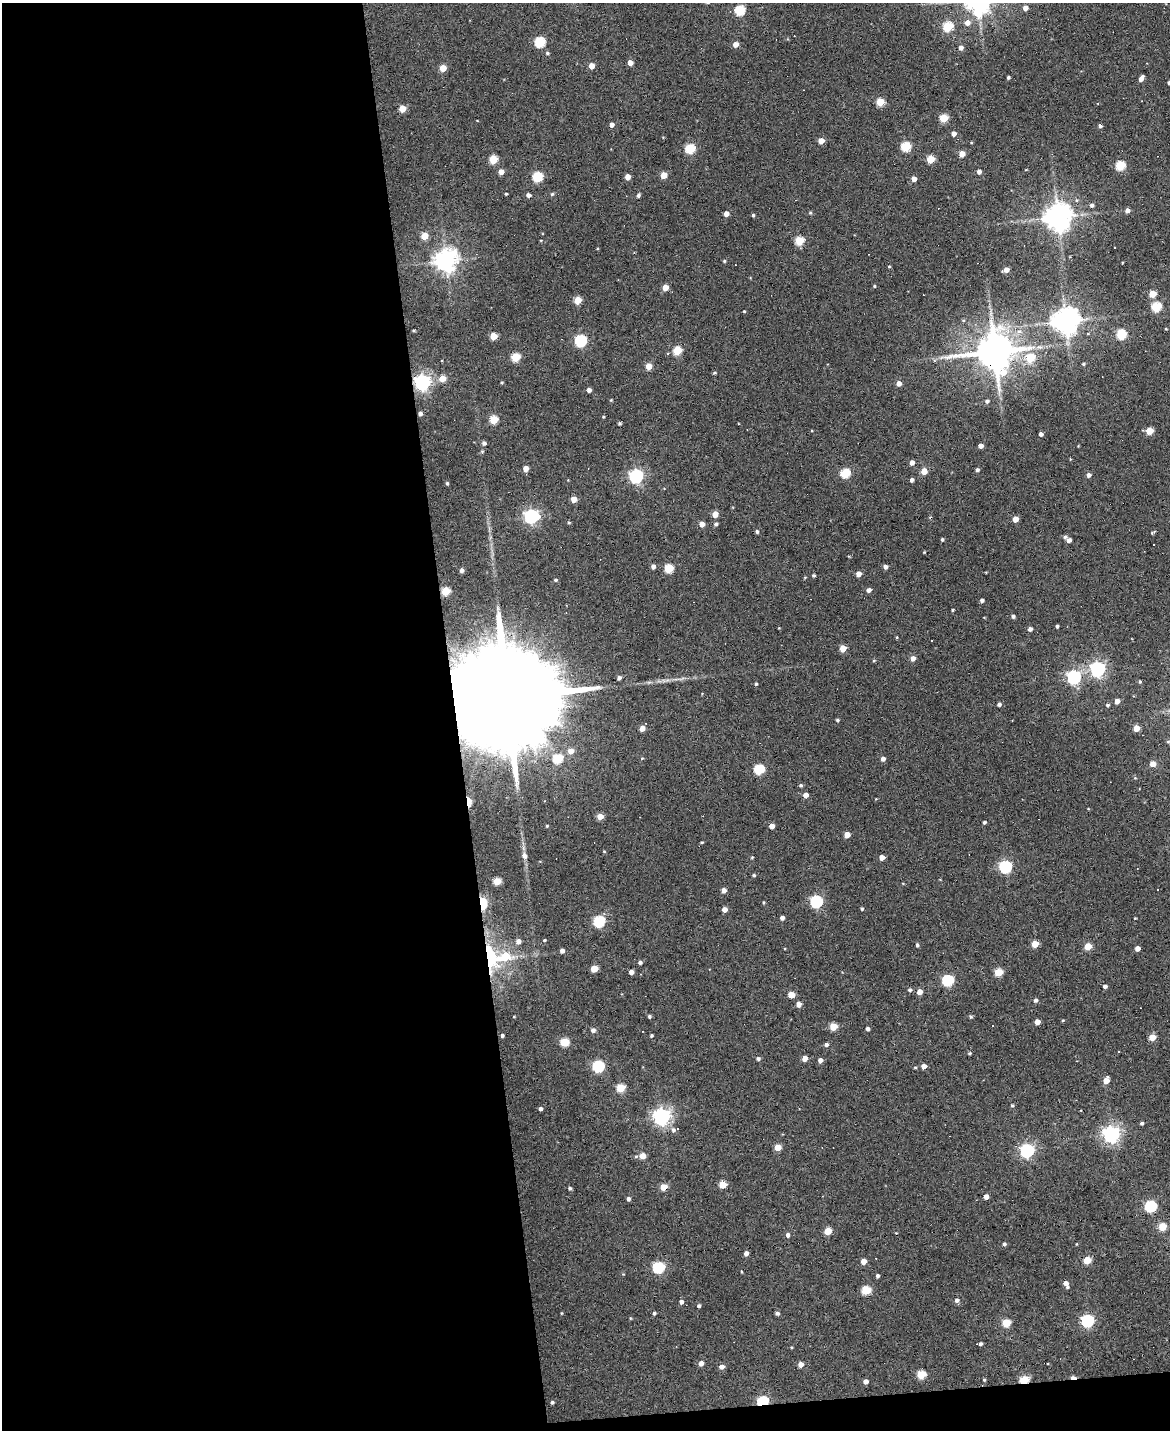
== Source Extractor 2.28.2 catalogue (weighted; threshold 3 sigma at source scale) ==
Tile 9 of 4 x 3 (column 1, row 3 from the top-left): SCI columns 1-1168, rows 131-1558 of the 4673 x 4652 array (HDU 1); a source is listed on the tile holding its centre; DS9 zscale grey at full resolution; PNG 1172 x 1432 px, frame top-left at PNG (2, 3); no overlay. Shown black and unused: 40% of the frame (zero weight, under 3 of 6 exposures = <1% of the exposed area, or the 3 px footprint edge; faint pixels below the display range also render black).
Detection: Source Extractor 2.28.2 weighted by HDU 2 'WHT'; one run over the whole footprint, this tile lists its part. Background 0.137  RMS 0.0091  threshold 0.0372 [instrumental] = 3 sigma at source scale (4.09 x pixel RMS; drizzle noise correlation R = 1.36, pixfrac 0.8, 0.05/0.05 arcsec/px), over >= 5 px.
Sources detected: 276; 1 inside a brighter object's white glare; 17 cosmic-ray / hot-pixel residue — not listed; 1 inside a brighter listed object's ellipse — not listed separately; the other 257 listed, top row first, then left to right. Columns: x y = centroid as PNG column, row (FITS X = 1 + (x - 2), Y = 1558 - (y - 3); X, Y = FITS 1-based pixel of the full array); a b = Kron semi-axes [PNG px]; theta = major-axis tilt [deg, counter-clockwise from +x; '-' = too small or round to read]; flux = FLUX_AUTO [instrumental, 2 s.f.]
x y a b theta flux
1025 8 4 4 - 5
740 10 5 5 - 50
967 23 6 6 - 5.2
948 26 5 5 - 44
540 42 5 5 - 59
735 44 5 4 - 5.7
961 48 5 4 - 3.6
547 53 5 4 - 1.3
630 63 4 4 - 5.3
591 66 5 4 - 8.6
443 68 5 4 - 15
1008 77 3 3 - 1.3
1141 78 6 4 61 4.6
1169 83 3 3 - 1.4
880 102 5 5 - 24
402 109 5 5 - 13
944 118 5 5 - 27
612 125 4 4 - 4
1100 126 4 4 - 2.2
954 134 4 4 - 4.4
821 141 4 4 - 8.6
906 147 5 5 - 45
690 149 5 5 - 47
962 154 5 5 - 8
493 159 5 5 - 30
930 159 5 5 - 23
1120 165 5 5 - 42
501 172 4 4 - 6.7
979 172 4 4 - 3.6
664 175 5 4 - 12
537 177 5 5 - 53
628 177 4 4 - 7.4
914 179 4 4 - 6.8
506 194 3 3 - 1
552 194 5 4 - 1.3
528 195 4 4 - 2.9
638 195 5 4 - 1.7
1092 205 5 5 - 1.9
1127 210 4 4 - 3.8
810 213 5 4 - 1.1
726 214 4 4 - 4.9
753 215 4 3 - 1.2
1058 217 8 8 - 1100
424 236 5 5 - 17
541 240 3 2 - 0.63
799 241 5 5 - 33
1115 248 3 2 - 0.86
445 261 8 8 - 560
724 261 4 4 - 0.92
889 267 4 3 - 0.72
1006 270 5 4 - 6.5
874 286 4 3 - 0.82
665 287 4 4 - 10
1152 294 5 5 - 18
578 300 5 4 - 20
1156 307 5 5 - 46
744 311 3 3 - 0.67
1065 321 8 8 - 1000
1166 329 4 3 - 0.64
413 330 3 3 - 0.85
1121 334 5 5 - 50
493 336 5 5 - 17
581 341 6 5 - 100
677 351 5 5 - 31
994 351 11 11 - 2700
515 357 5 5 - 32
1030 358 5 5 - 29
1083 364 4 3 - 1.1
649 366 4 4 - 12
715 373 4 3 - 1.1
442 378 5 5 - 12
422 382 6 6 - 300
502 382 4 3 - 0.8
899 383 4 4 - 5.7
589 390 4 4 - 3.6
611 400 4 4 - 0.7
987 401 5 5 - 2
420 414 4 4 - 2.6
603 417 4 3 - 0.78
493 420 5 5 - 28
619 423 4 4 - 1.1
1149 431 5 4 - 19
1041 434 4 4 - 2.7
484 443 4 4 - 2.3
981 446 4 4 - 4.1
482 452 5 4 - 0.81
912 463 5 4 - 4.3
526 468 4 4 - 7.5
977 470 4 4 - 1.9
924 471 5 4 - 10
845 473 5 5 - 47
1089 475 4 4 - 3
636 476 6 6 - 180
912 480 4 3 - 2.4
447 483 4 3 - 1.1
574 499 4 4 - 11
715 514 4 4 - 9.4
531 516 7 6 - 200
1015 519 4 4 - 7.9
569 522 5 4 - 0.99
702 524 4 4 - 5.6
716 524 5 4 - 1.9
757 531 5 4 - 1.2
1153 532 7 3 31 1
1065 537 5 4 - 1.8
942 539 4 3 - 1.3
1069 540 4 4 - 3.7
1154 544 3 3 - 1.8
924 552 3 3 - 0.63
653 566 4 4 - 3.4
885 567 4 4 - 3.3
669 568 5 5 - 37
462 570 4 4 - 2.7
858 574 4 4 - 5.7
814 575 4 3 - 1.4
805 577 5 3 - 0.65
555 580 5 4 - 1.2
869 590 4 4 - 3.7
445 591 5 5 - 31
982 600 4 3 - 2.2
952 610 3 2 - 0.94
1013 616 4 4 - 2.1
1057 626 3 3 - 1.4
1030 629 4 4 - 3
897 637 4 3 - 0.8
931 640 3 3 - 2
843 648 5 4 - 14
913 658 5 4 - 5.4
1098 669 6 6 - 230
1074 677 6 6 - 170
619 678 4 3 - 2.5
1140 681 4 3 - 1.1
756 684 4 3 - 1.1
510 697 54 20 4 46000
1117 701 4 4 - 5.5
999 704 4 4 - 2.2
1107 705 5 4 - 1.4
837 720 4 3 - 1.5
642 728 4 4 - 8.1
1136 728 4 4 - 9.8
1168 742 5 3 - 0.8
571 751 6 6 - 7.6
557 759 5 5 - 42
883 759 4 4 - 3.5
1153 764 4 4 - 11
759 769 5 5 - 53
801 785 4 4 - 1.4
805 795 4 4 - 5.3
469 802 7 4 88 14
600 816 4 4 - 10
984 822 3 3 - 1.5
547 826 4 3 - 0.78
772 826 4 4 - 7.1
847 835 5 4 - 9.3
702 842 3 2 - 0.82
524 856 6 5 - 3.5
752 857 4 3 - 0.86
882 857 4 4 - 6.7
1005 867 6 5 - 120
754 875 5 4 - 1.2
497 881 5 4 - 21
903 883 4 3 - 0.66
1158 889 3 2 - 0.79
724 890 4 4 - 4.5
816 901 6 6 - 120
763 902 4 3 - 0.79
482 903 7 4 -79 99
724 909 4 4 - 5.7
862 909 3 3 - 1.3
782 918 4 4 - 3
1135 918 3 2 - 0.59
599 922 6 5 - 74
544 940 4 3 - 0.96
518 941 5 5 - 4.6
1035 944 5 4 - 15
917 945 4 3 - 1.6
1088 946 5 4 - 17
1137 948 4 4 - 5.1
562 951 4 4 - 3.1
490 956 37 16 -75 50
640 962 4 4 - 2.2
594 969 5 4 - 15
631 972 4 4 - 3.9
998 972 5 4 - 26
948 980 6 5 - 75
1105 986 4 3 - 2.8
910 990 5 4 - 1.6
920 992 4 4 - 7.3
791 995 5 4 - 12
1035 1000 5 4 - 2
799 1004 4 4 - 5.6
649 1016 4 4 - 1.5
971 1017 4 4 - 1.5
1063 1020 4 3 - 0.83
1037 1022 4 4 - 7.1
833 1026 5 4 - 20
868 1029 4 3 - 2.5
593 1030 5 5 - 3
502 1035 4 4 - 1.7
651 1036 4 4 - 1.1
1152 1037 5 5 - 15
564 1042 5 5 - 35
826 1045 4 4 - 2.5
969 1053 4 3 - 1.1
804 1058 4 4 - 6.8
758 1059 4 4 - 1.9
820 1060 4 4 - 4.5
598 1066 6 5 - 86
924 1066 4 4 - 5.5
915 1067 4 3 - 0.85
1106 1081 5 4 - 10
620 1088 5 5 - 29
1012 1105 5 4 - 1.1
540 1109 4 4 - 2.1
662 1117 7 6 - 340
1142 1123 4 4 - 1.6
673 1130 6 5 - 2.6
1111 1134 6 6 - 340
778 1147 5 4 - 12
1027 1151 6 6 - 180
642 1156 5 5 - 11
723 1185 5 5 - 20
663 1187 5 4 - 17
570 1188 4 4 - 1.6
986 1197 4 4 - 5
628 1199 4 4 - 2.5
1150 1206 6 5 - 89
1162 1227 5 5 - 24
828 1231 5 4 - 15
788 1235 5 4 - 2.2
1004 1244 4 4 - 1.7
1076 1244 3 3 - 0.71
746 1253 4 4 - 3.7
1087 1260 5 5 - 19
864 1261 4 4 - 8.3
658 1268 6 5 - 80
877 1276 4 3 - 2
1066 1284 7 4 -62 4.9
866 1290 5 5 - 39
957 1300 5 5 - 2.5
681 1302 5 4 - 2.9
699 1306 3 3 - 1.7
561 1313 4 3 - 0.73
654 1313 4 4 - 1.6
777 1313 4 4 - 2.3
1087 1321 6 5 - 120
1006 1323 5 5 - 27
980 1344 4 3 - 1.7
701 1363 4 4 - 4.9
801 1364 5 4 - 4.7
721 1367 5 4 - 4.4
921 1374 5 5 - 29
984 1380 4 3 - 0.89
1024 1380 5 4 - 30
866 1381 4 4 - 4.4
763 1401 5 4 - 70
552 1402 4 3 - 1.5
Overlapping masked pixels (flux is a lower limit): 8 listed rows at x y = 422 382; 420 414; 510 697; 469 802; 482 903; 490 956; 1024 1380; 763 1401
Isophote crosses this tile's border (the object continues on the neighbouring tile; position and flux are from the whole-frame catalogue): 1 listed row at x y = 1169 83